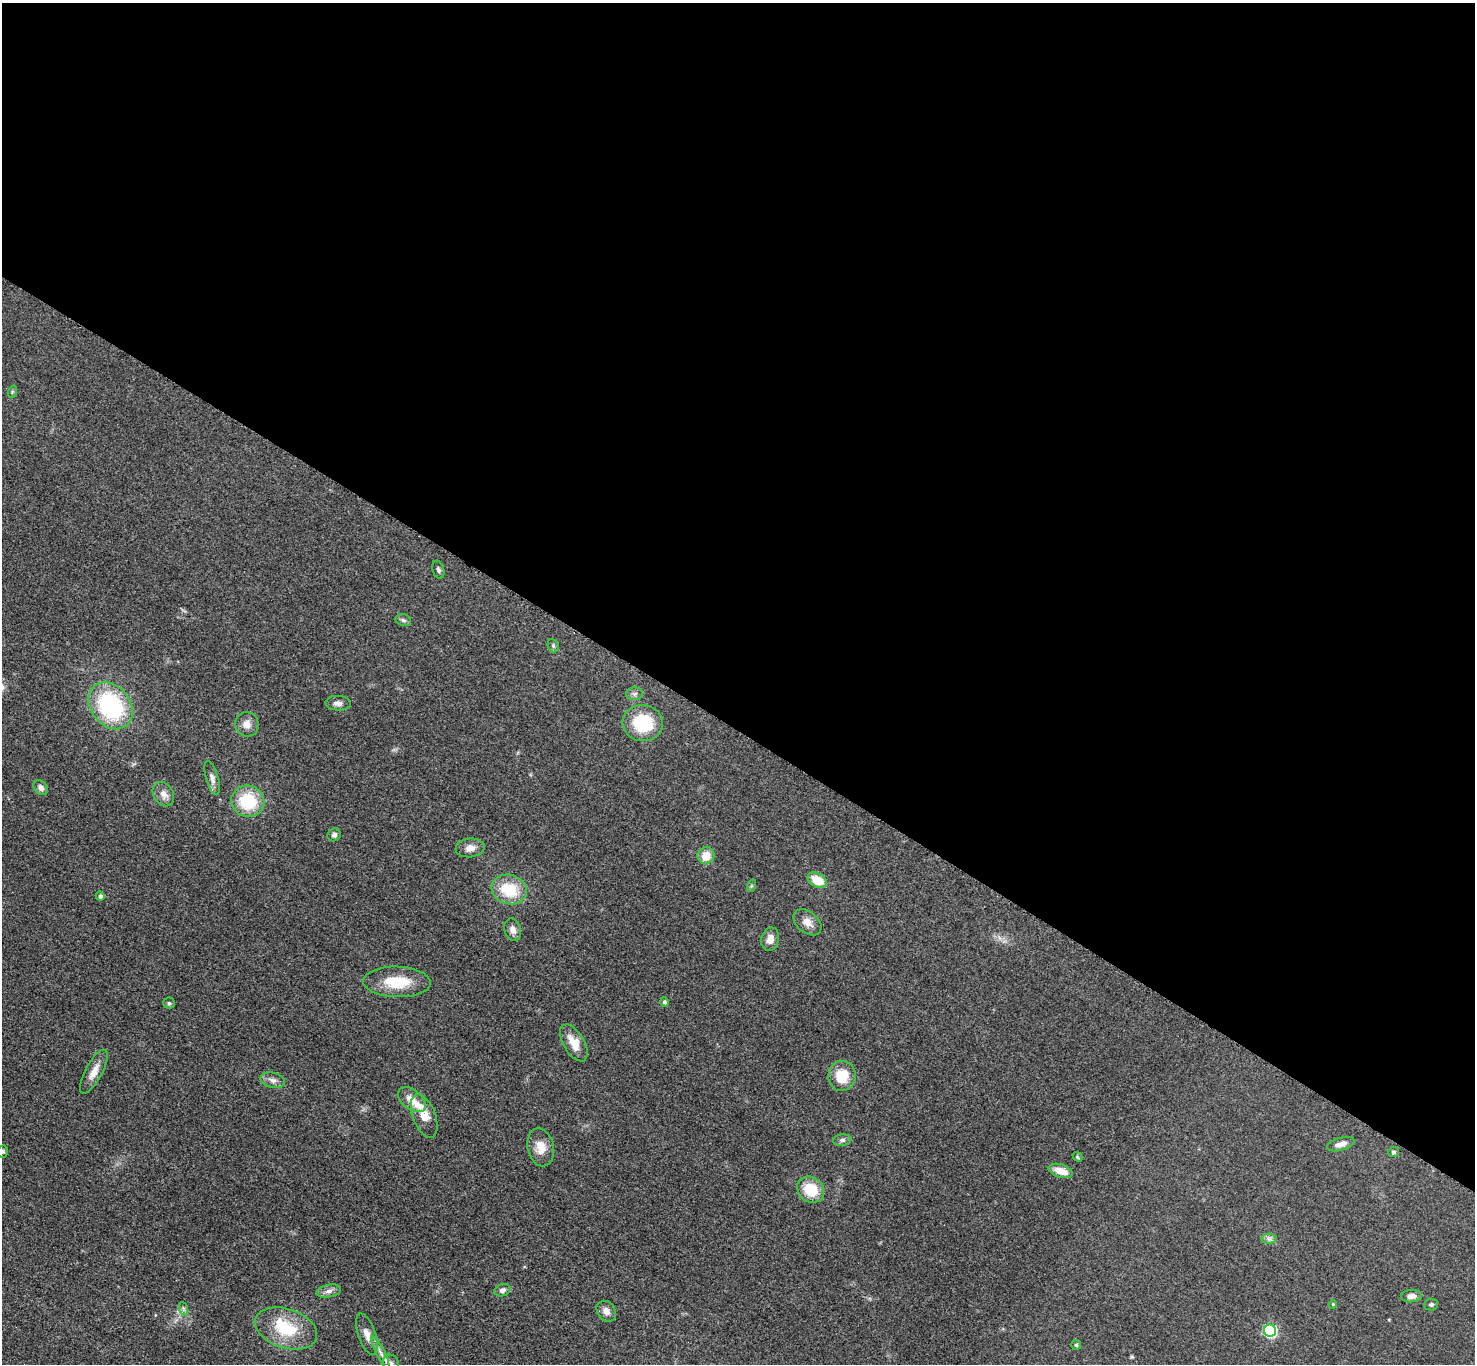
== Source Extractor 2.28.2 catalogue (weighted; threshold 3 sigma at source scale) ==
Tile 3 of 4 x 4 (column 3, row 1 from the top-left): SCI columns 2958-4430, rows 4251-5612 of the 5911 x 5916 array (HDU 1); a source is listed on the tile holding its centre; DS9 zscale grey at full resolution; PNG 1477 x 1366 px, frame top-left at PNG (2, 3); each listed source drawn as its Kron ellipse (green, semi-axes under 4 px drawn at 4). Shown black and unused: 54% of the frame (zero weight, under 3 of 5 exposures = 1% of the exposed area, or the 3 px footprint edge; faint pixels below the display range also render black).
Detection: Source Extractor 2.28.2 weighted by HDU 2 'WHT'; one run over the whole footprint, this tile lists its part. Background 0.0533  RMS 0.0058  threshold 0.0262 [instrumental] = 3 sigma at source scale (4.5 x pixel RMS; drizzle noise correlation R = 1.50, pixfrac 1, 0.05/0.05 arcsec/px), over >= 5 px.
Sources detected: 57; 3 inside a brighter listed object's ellipse — not listed separately; the other 54 listed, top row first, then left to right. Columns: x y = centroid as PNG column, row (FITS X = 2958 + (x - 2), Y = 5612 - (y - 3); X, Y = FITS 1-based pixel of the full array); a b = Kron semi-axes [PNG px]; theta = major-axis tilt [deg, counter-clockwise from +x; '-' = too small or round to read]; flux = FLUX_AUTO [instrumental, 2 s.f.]
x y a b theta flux
12 392 6 4 72 0.72
438 570 9 5 -72 1.5
403 620 8 6 -18 1.4
553 646 7 5 -69 1
635 694 8 6 2 1.8
338 703 12 7 -4 2.8
111 706 25 19 -52 66
643 723 20 18 -6 28
247 724 12 11 - 4.5
212 778 17 6 -74 2.9
41 788 8 6 -46 2.6
163 794 13 9 -58 4.1
248 801 16 15 - 26
334 835 7 6 - 1.7
470 848 14 9 7 4.5
706 856 9 8 - 8
817 880 10 7 -27 12
751 886 6 4 71 0.73
509 889 18 14 -17 21
100 896 4 4 - 1.9
807 922 16 10 -40 5.1
513 930 11 8 -73 3.4
770 939 12 8 77 4.9
397 982 34 15 -2 19
664 1002 4 4 - 1.2
169 1003 5 5 - 0.92
574 1043 20 10 -59 9.5
94 1072 24 8 62 6.1
842 1076 15 13 83 14
273 1080 12 7 -12 2.9
412 1100 16 9 -38 6.6
424 1116 23 11 -69 8.2
842 1140 9 5 7 1.8
1341 1144 14 6 16 3.8
541 1147 19 13 -77 7.7
3 1152 6 5 - 0.92
1393 1152 5 5 - 1.1
1077 1157 5 4 - 0.84
1061 1171 12 6 -17 7.1
811 1190 14 12 -40 16
1269 1239 7 5 -1 1.6
502 1290 8 6 19 2.2
329 1291 13 6 10 2.5
1411 1296 10 6 5 3.1
1333 1304 4 3 - 0.49
1431 1304 7 6 - 1.3
184 1309 7 4 -71 1.2
606 1311 11 9 -54 3.5
286 1328 32 19 -19 25
1270 1331 6 6 - 62
367 1334 21 8 -71 5
1076 1345 5 5 - 0.88
381 1353 18 4 -63 3
391 1363 9 7 -56 2
Isophote crosses this tile's border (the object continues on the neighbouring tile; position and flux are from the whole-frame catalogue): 2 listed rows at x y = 3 1152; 391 1363